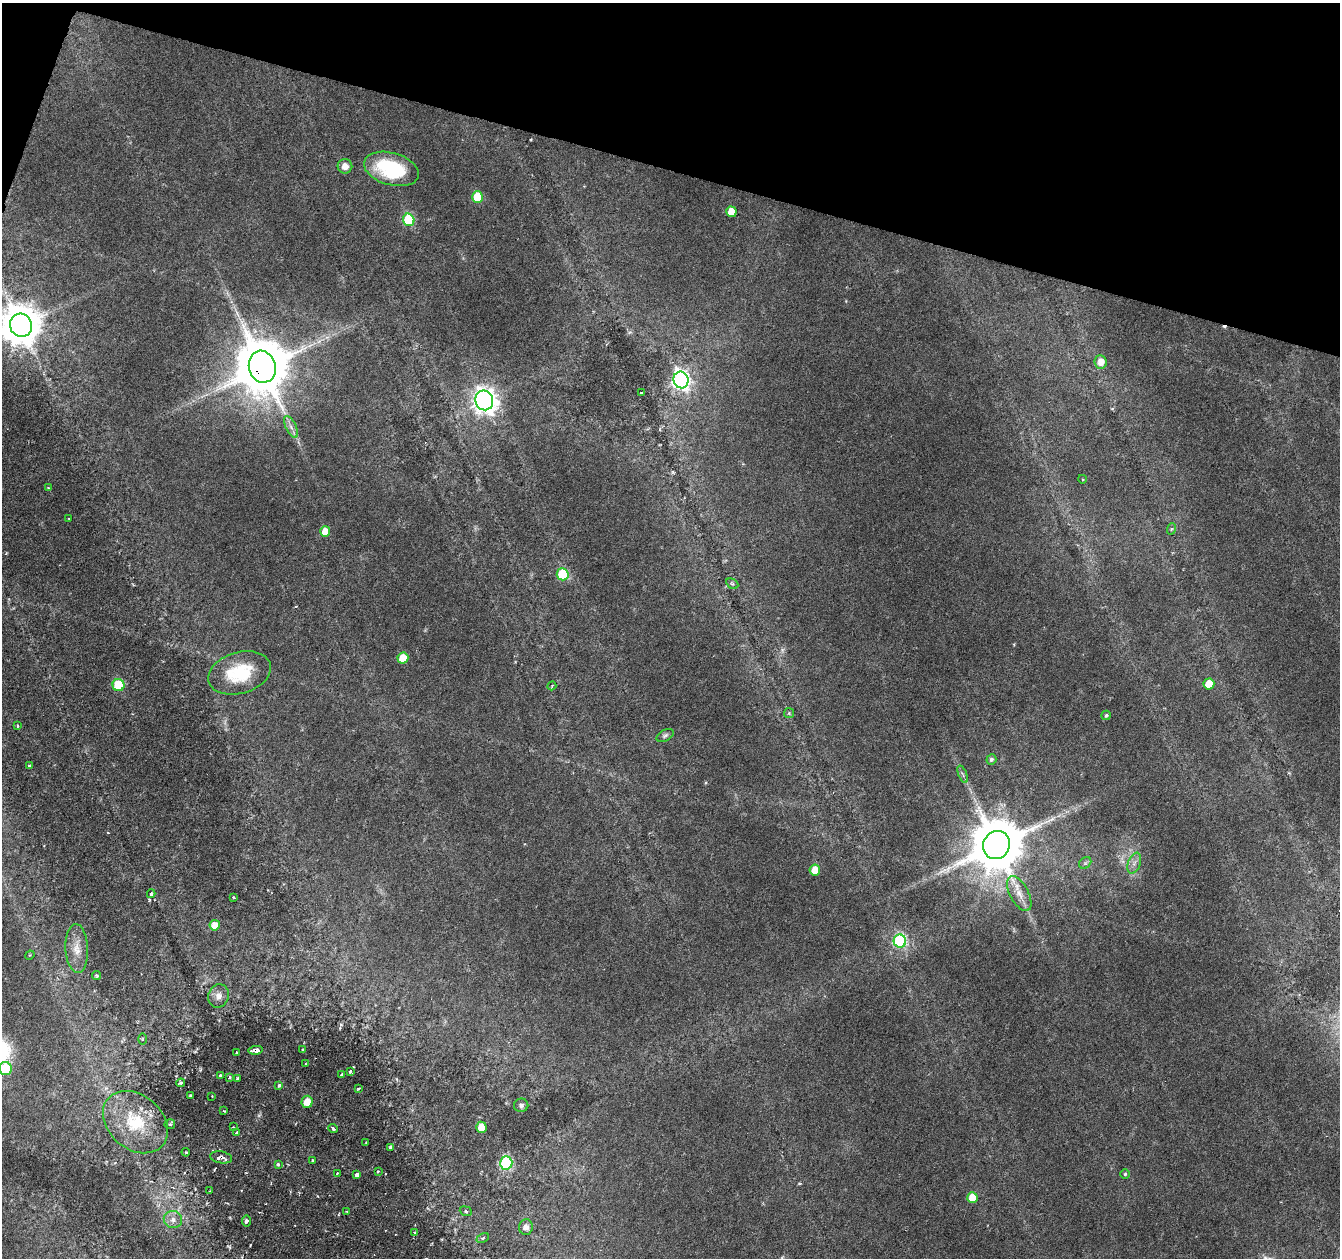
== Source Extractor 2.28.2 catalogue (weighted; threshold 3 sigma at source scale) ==
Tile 2 of 4 x 4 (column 2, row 1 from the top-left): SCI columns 1339-2676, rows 3984-5239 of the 5361 x 5519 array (HDU 1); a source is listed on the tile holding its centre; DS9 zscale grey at full resolution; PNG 1342 x 1260 px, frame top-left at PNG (2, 3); each listed source drawn as its Kron ellipse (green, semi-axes under 4 px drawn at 4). Shown black and unused: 14% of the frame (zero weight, under 3 of 6 exposures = <1% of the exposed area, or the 3 px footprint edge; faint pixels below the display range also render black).
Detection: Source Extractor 2.28.2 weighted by HDU 2 'WHT'; one run over the whole footprint, this tile lists its part. Background 0.0165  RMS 0.0018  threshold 0.00718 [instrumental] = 3 sigma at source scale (4.09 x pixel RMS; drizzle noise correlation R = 1.36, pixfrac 0.8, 0.0396/0.0396 arcsec/px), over >= 5 px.
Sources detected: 92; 1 too faint to see at this stretch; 2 cosmic-ray / hot-pixel residue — neither listed nor drawn; the other 89 listed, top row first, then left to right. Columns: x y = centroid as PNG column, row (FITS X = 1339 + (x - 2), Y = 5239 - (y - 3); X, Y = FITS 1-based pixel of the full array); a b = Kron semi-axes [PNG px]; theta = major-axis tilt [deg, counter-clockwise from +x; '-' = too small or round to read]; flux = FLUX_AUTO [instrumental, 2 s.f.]
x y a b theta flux
345 166 7 7 - 1.3
391 169 28 16 -16 12
477 197 6 5 - 7.8
731 212 5 5 - 2.1
409 220 6 5 - 13
21 325 12 11 - 580
1101 362 7 6 - 1.5
262 367 16 13 -73 1600
681 380 8 7 - 61
641 393 3 3 - 0.43
484 400 10 9 - 150
291 427 12 5 -64 0.81
1082 479 4 3 - 0.15
48 488 4 2 - 0.12
69 519 3 2 - 0.12
1171 529 6 3 71 0.21
325 531 5 5 - 2.4
563 574 6 6 - 11
732 584 6 4 -29 0.27
403 658 5 5 - 4
240 673 32 20 16 8.7
1209 684 5 5 - 3.9
118 685 6 6 - 8.6
552 686 4 3 - 0.19
789 713 5 5 - 0.24
1106 715 5 4 - 0.3
18 726 4 2 - 0.17
665 735 9 5 27 0.41
991 759 5 5 - 0.45
29 766 3 2 - 0.2
963 774 9 3 -69 0.29
996 845 14 13 - 1400
1085 863 7 5 45 0.38
1134 863 11 6 69 0.78
815 870 5 5 - 2.6
151 894 4 3 - 0.32
1019 894 19 9 -62 2
234 897 3 2 - 0.18
215 925 5 5 - 2.1
900 941 6 6 - 25
77 948 24 11 -87 2.3
30 955 5 4 - 0.18
97 976 4 4 - 0.19
218 996 12 10 68 1.2
142 1039 5 3 - 0.17
256 1050 7 4 7 1.3
303 1050 3 2 - 0.14
236 1053 3 2 - 0.16
306 1064 3 2 - 0.15
5 1069 7 6 - 6.6
350 1071 3 2 - 0.16
220 1075 4 3 - 0.2
341 1075 4 2 - 0.23
230 1077 4 3 - 0.25
238 1079 3 3 - 0.51
181 1083 4 3 - 0.21
279 1085 4 3 - 0.67
358 1089 4 2 - 0.15
190 1096 3 2 - 0.16
212 1096 2 2 - 0.11
307 1102 6 5 - 2.2
521 1105 7 6 - 0.47
224 1111 3 3 - 0.19
135 1122 36 27 -41 8.9
170 1124 5 5 - 0.24
233 1127 2 2 - 0.15
481 1127 5 5 - 2.1
333 1128 5 3 - 0.32
237 1133 3 3 - 0.57
366 1143 2 2 - 0.11
390 1147 4 3 - 0.28
186 1152 4 3 - 0.19
221 1157 11 6 -10 0.96
313 1160 3 3 - 0.31
506 1163 6 6 - 17
278 1164 3 3 - 0.48
378 1171 3 3 - 0.19
337 1173 3 2 - 0.16
1125 1174 4 4 - 0.26
357 1175 4 3 - 0.53
210 1191 2 2 - 0.12
972 1197 5 5 - 3.3
466 1211 6 4 -22 0.27
347 1212 4 2 - 0.16
173 1219 9 8 - 1
246 1221 5 4 - 0.48
526 1227 8 7 - 0.9
415 1233 4 3 - 0.35
483 1238 6 4 26 0.25
Overlapping masked pixels (flux is a lower limit): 3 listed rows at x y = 262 367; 256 1050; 221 1157
Isophote crosses this tile's border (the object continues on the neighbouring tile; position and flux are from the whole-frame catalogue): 2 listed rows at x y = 21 325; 5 1069